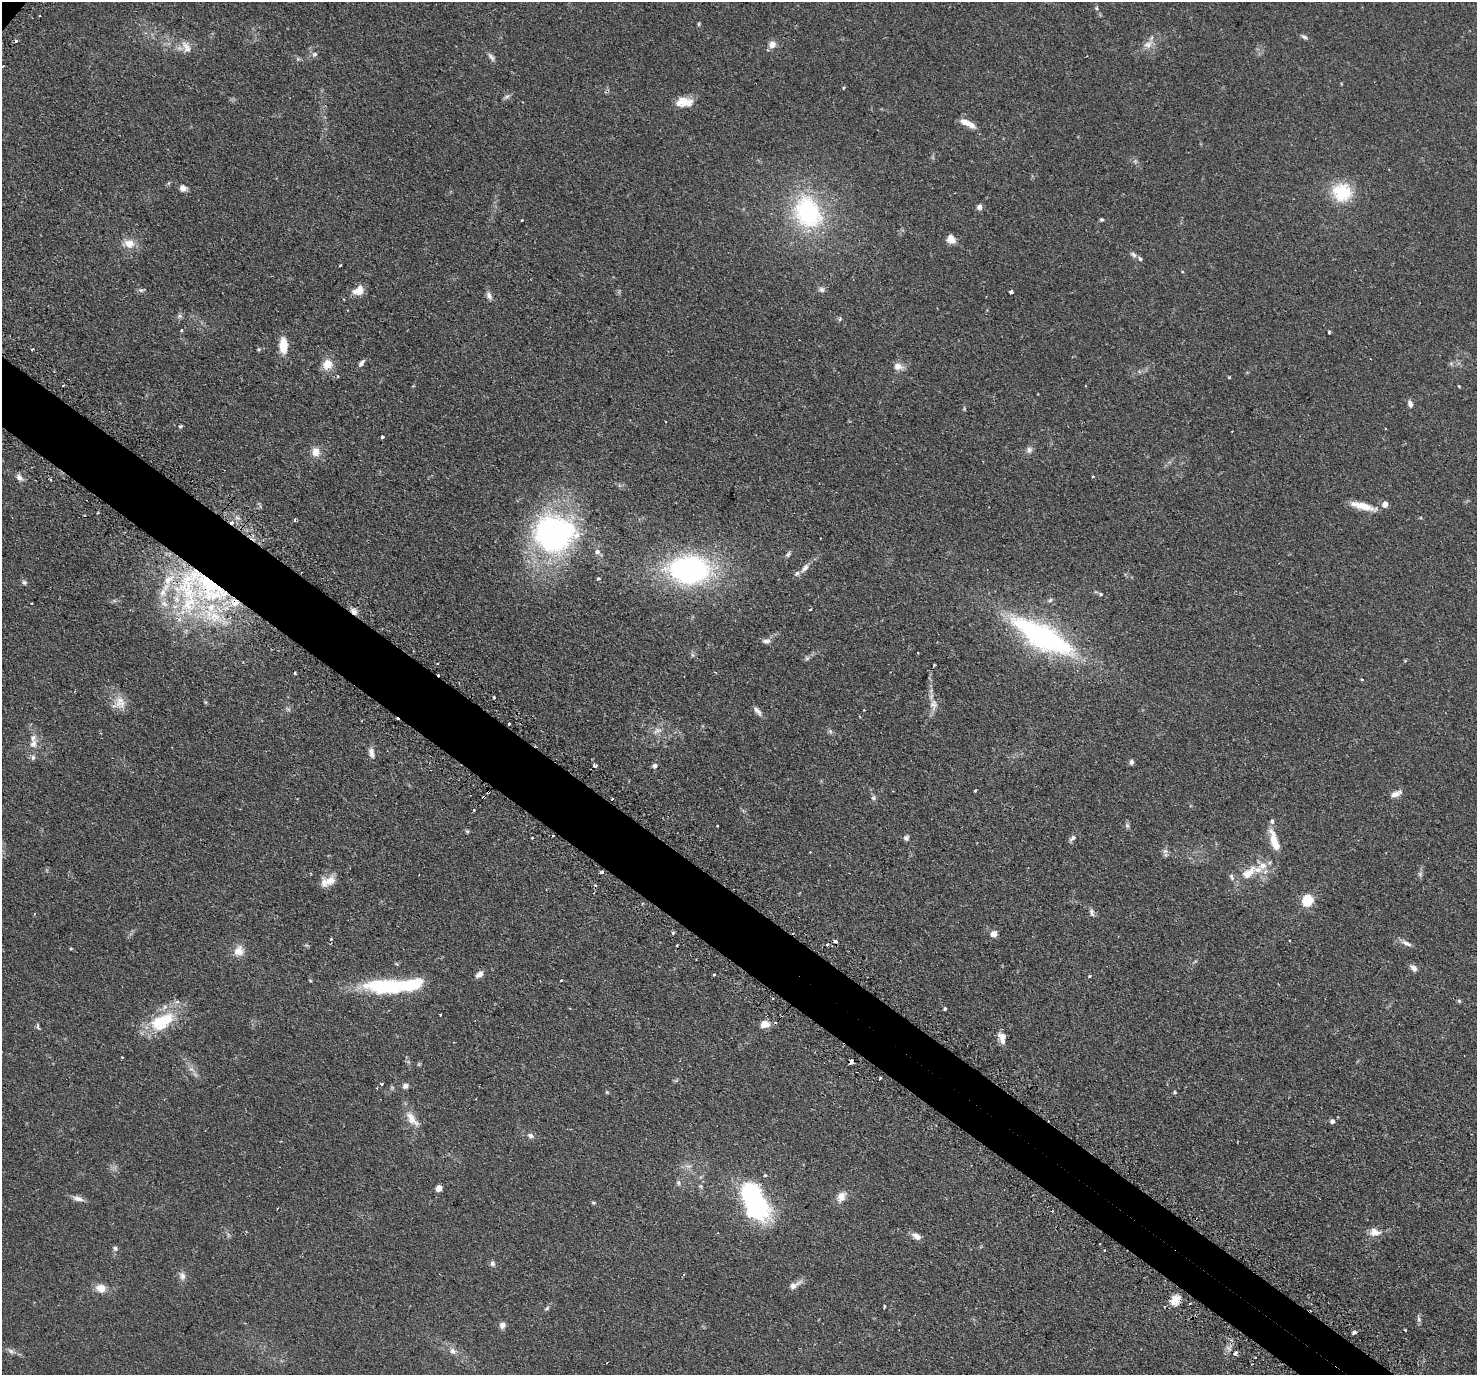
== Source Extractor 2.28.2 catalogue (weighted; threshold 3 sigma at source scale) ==
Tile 6 of 4 x 4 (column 2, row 2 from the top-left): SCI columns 1524-2998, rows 3075-4447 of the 5999 x 6005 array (HDU 1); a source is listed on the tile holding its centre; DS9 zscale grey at full resolution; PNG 1479 x 1377 px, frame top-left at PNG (2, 2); no overlay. Shown black and unused: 5% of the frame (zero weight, under 2 of 3 exposures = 4% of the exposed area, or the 3 px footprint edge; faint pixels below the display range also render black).
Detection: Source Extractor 2.28.2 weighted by HDU 2 'WHT'; one run over the whole footprint, this tile lists its part. Background 0.109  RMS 0.0066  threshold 0.0297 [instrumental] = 3 sigma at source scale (4.5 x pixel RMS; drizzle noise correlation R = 1.50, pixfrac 1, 0.05/0.05 arcsec/px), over >= 5 px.
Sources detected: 206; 2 too faint to see at this stretch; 1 inside a brighter object's white glare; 20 cosmic-ray / hot-pixel residue — not listed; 16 inside a brighter listed object's ellipse — not listed separately; the other 167 listed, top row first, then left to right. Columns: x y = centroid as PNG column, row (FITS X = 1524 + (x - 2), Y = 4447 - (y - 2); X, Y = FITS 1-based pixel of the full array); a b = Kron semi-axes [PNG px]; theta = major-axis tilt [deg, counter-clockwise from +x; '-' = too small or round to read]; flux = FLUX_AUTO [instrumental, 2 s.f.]
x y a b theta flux
1096 8 5 5 - 0.97
699 24 6 3 72 0.75
1304 37 9 5 -36 1.5
772 44 9 9 - 4.2
1148 44 15 9 28 5.3
186 47 19 10 -60 5.8
315 54 8 6 14 1.6
491 57 13 5 -55 2.2
298 59 6 4 -45 1.1
844 88 5 3 - 0.61
507 96 7 6 - 1.6
680 102 20 11 27 7.5
964 122 14 8 -20 4.8
1135 161 5 5 - 1.2
183 188 7 6 - 4.4
1342 192 21 20 - 27
979 207 6 6 - 2.6
808 212 38 30 -64 77
1102 219 6 4 -2 0.97
522 220 3 3 - 0.69
951 239 9 8 - 5.9
129 244 13 10 -12 7.3
1133 254 9 6 -34 2
340 265 3 2 - 0.64
822 289 7 7 - 2
141 290 8 5 -8 1.4
359 290 14 10 34 6.2
1011 292 3 3 - 3.2
489 295 12 6 -64 2.6
180 316 7 4 -18 1.2
840 319 6 5 - 1
181 330 3 3 - 1.1
1329 333 4 3 - 1.6
283 345 16 8 -88 13
32 349 3 2 - 0.63
259 349 5 4 - 0.86
361 363 11 5 54 1.9
328 364 12 11 - 8.7
898 366 12 8 -17 4.6
1229 377 4 3 - 0.53
1459 386 4 3 - 0.59
1410 404 10 6 -72 2.4
180 426 5 4 - 0.95
1232 431 3 2 - 0.67
382 437 3 3 - 2.2
1029 450 9 8 - 2.4
316 452 10 9 - 6.2
19 477 11 7 -56 2.9
1093 477 3 3 - 2.2
1385 504 6 6 - 4.3
1363 506 31 7 -14 11
295 520 5 3 - 0.86
554 534 36 31 -41 190
597 552 7 6 - 2.5
788 554 9 5 54 1.5
805 568 14 7 51 3.6
689 570 38 25 -1 140
598 579 3 3 - 3.5
168 580 17 9 37 8.8
24 582 7 6 - 1.4
211 588 59 29 -43 100
163 592 16 10 69 7
1101 594 6 4 -27 1.1
1050 600 6 5 - 1.2
31 603 3 3 - 0.9
810 609 3 2 - 0.85
354 611 9 6 -46 3.3
1043 637 62 20 -29 150
766 641 11 5 -2 2.4
807 658 6 5 - 1.1
715 672 4 2 - 0.46
1362 679 3 3 - 1.2
494 697 3 3 - 0.79
120 703 19 15 -77 8.4
933 704 17 11 -89 5.8
864 710 3 3 - 0.66
757 711 15 6 -52 2.8
509 724 3 3 - 1.5
657 730 11 6 27 3.1
830 731 6 5 - 1.3
33 744 13 9 68 4.7
371 753 15 7 -79 3.5
33 757 7 6 - 1.8
1131 762 6 5 - 1.8
595 766 4 3 - 2.8
655 766 6 6 - 1.7
975 791 3 3 - 0.94
1396 794 14 6 24 4
484 797 3 3 - 1.6
873 798 7 7 - 1.4
474 810 3 2 - 0.88
1127 825 8 5 -63 1.4
467 831 5 4 - 0.89
532 838 2 2 - 0.73
906 838 7 7 - 1.8
1072 838 11 6 42 1.9
1274 841 26 8 -71 11
1165 851 9 6 19 2
810 852 2 2 - 0.57
601 872 4 3 - 1.6
1248 873 25 12 42 13
1420 874 7 5 -46 1.4
328 881 19 10 24 8.3
1308 900 6 5 - 57
1091 912 11 5 -80 2
673 933 3 3 - 1.5
994 934 7 7 - 4.2
331 939 4 3 - 0.85
835 941 4 4 - 4.1
1407 943 15 5 -27 3
677 945 3 2 - 0.67
827 945 4 3 - 0.7
71 948 4 3 - 0.81
239 951 13 11 52 7.3
1414 968 10 7 -44 2.6
479 974 10 6 41 3.4
714 975 3 3 - 1
1090 976 3 3 - 1.4
310 980 5 3 - 0.53
561 980 3 3 - 0.68
386 986 50 16 1 54
772 998 4 2 - 0.54
1459 1001 6 5 - 0.92
945 1009 3 3 - 1.1
440 1015 3 2 - 0.95
162 1022 38 20 28 31
765 1024 11 9 1 5.6
38 1027 9 4 -73 1.2
1003 1037 16 9 -27 3.9
851 1061 4 3 - 55
419 1064 6 4 72 0.78
191 1069 8 4 -35 1.9
880 1079 3 3 - 2.1
381 1085 3 3 - 2.9
406 1086 6 6 - 2.6
607 1092 5 4 - 0.75
1175 1092 5 4 - 0.77
412 1119 24 10 -54 8.3
1332 1121 5 5 - 2.2
530 1135 8 6 -31 2.1
688 1166 11 2 0 1.4
765 1175 4 3 - 0.81
678 1183 7 6 - 1.6
439 1188 5 4 - 7.9
841 1197 16 11 61 5.6
78 1199 15 6 -13 3.5
754 1201 30 15 -64 160
593 1203 7 3 -19 0.8
1375 1232 14 10 -8 5.7
718 1233 3 2 - 0.54
916 1236 12 7 -31 3.8
115 1248 6 6 - 1.6
1104 1250 3 2 - 0.73
492 1263 7 6 - 2
182 1276 12 8 -71 3.2
794 1285 19 8 29 4.2
101 1288 12 10 -7 6.3
1175 1300 15 12 50 6.5
885 1306 4 3 - 1.5
547 1308 7 4 41 1.2
1419 1319 8 5 -62 1.6
502 1325 9 8 - 2.5
1405 1331 3 3 - 1.2
1354 1332 5 4 - 1.6
11 1351 11 6 -23 2.5
452 1351 10 7 -56 3
1235 1353 4 3 - 7.1
Overlapping masked pixels (flux is a lower limit): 5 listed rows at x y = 211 588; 354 611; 484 797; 851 1061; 1175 1300